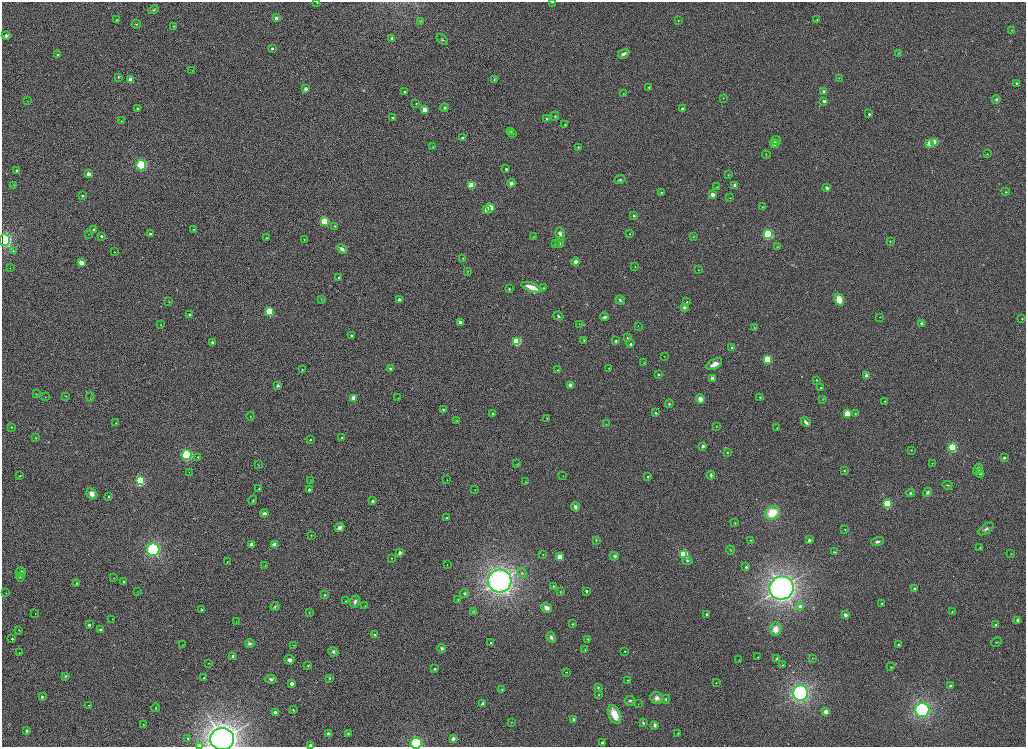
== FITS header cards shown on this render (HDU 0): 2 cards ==
NAXIS1  =                 2048
NAXIS2  =                 1489

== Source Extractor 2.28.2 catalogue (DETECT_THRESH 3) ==
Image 2048 x 1489 px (HDU 0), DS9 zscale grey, zoomed out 1/2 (1 PNG px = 2 x 2 image px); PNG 1028 x 749 px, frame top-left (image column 1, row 1489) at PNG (2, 2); each listed source drawn as its Kron ellipse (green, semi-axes under 4 px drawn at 4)
Background 1170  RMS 6.8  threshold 20.3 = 3 sigma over >= 5 px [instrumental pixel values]
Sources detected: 353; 2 cannot appear on this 1/2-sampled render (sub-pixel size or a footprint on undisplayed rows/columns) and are neither listed nor drawn; the other 351 listed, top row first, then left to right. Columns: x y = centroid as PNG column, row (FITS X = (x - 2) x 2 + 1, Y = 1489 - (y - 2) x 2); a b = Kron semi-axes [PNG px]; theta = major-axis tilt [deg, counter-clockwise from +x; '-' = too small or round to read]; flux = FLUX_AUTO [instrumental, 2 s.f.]
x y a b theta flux
317 2 2 1 - 930
552 2 2 1 - 790
153 10 5 4 - 1700
276 18 2 2 - 8100
116 20 4 3 - 1100
678 20 2 2 - 560
817 20 3 3 - 1100
420 21 4 3 - 1200
136 24 4 3 - 1400
173 26 2 2 - 560
1011 30 2 2 - 500
6 36 4 3 - 5000
392 39 2 2 - 8200
442 40 7 3 -43 1700
272 48 2 2 - 3000
899 53 3 2 - 550
57 54 3 3 - 1800
623 54 6 4 29 3900
192 70 2 2 - 440
118 77 3 2 - 1700
839 78 3 3 - 620
494 79 3 2 - 740
131 80 3 3 - 24000
1016 83 2 2 - 1900
649 87 2 2 - 1900
306 89 2 2 - 7300
824 91 3 2 - 3000
404 92 2 2 - 1600
623 94 2 2 - 570
723 98 2 1 - 390
996 99 4 4 - 1900
28 101 2 2 - 380
824 101 2 2 - 5900
416 103 2 2 - 1300
445 108 4 4 - 2200
137 109 2 2 - 2400
682 109 2 2 - 6400
424 110 3 3 - 29000
869 114 2 2 - 2200
555 116 4 3 - 1400
393 118 3 3 - 2300
547 119 2 2 - 1500
121 121 3 3 - 780
565 125 2 2 - 1100
511 131 3 2 - 840
513 134 3 2 - 810
462 138 3 3 - 2600
776 140 5 4 - 2200
934 142 3 3 - 54000
930 143 3 3 - 27000
774 144 4 4 - 8100
433 147 3 3 - 910
578 147 3 3 - 860
987 154 3 2 - 640
766 155 4 2 - 740
141 165 5 5 - 100000
506 169 2 2 - 2700
17 170 2 2 - 3000
88 174 3 3 - 14000
728 175 4 2 - 710
620 180 6 3 21 1700
511 183 4 4 - 3400
14 185 3 2 - 680
472 185 3 3 - 56000
735 186 3 2 - 11000
717 187 2 2 - 690
827 188 2 2 - 6200
661 192 3 2 - 1400
1006 192 3 2 - 1200
712 194 3 3 - 14000
82 195 2 2 - 2100
730 198 3 2 - 560
762 207 3 2 - 530
490 208 3 3 - 66000
486 209 3 3 - 12000
634 216 2 2 - 3700
325 221 3 3 - 110000
334 226 3 2 - 940
194 229 2 2 - 830
94 230 2 2 - 4300
89 234 2 2 - 390
150 234 2 2 - 4700
560 234 6 4 -78 5200
630 234 2 2 - 870
768 234 4 4 - 97000
101 236 2 2 - 4200
694 236 3 2 - 760
534 237 3 3 - 840
267 238 3 3 - 1400
4 240 6 5 - 160000
304 240 2 2 - 800
890 241 3 2 - 980
559 243 4 4 - 2300
555 244 3 2 - 800
777 247 3 2 - 610
342 249 5 3 - 4900
13 251 3 3 - 940
115 252 2 2 - 570
463 258 3 3 - 560
576 262 4 4 - 5800
81 263 3 3 - 25000
635 266 2 2 - 670
10 268 2 1 - 310
698 270 2 2 - 400
468 271 3 2 - 560
339 278 2 2 - 3800
532 287 11 4 -19 16000
544 288 3 3 - 810
509 289 2 2 - 1800
321 299 3 2 - 580
399 299 2 2 - 4400
839 299 6 5 - 18000
620 300 5 3 - 2000
169 302 2 2 - 600
687 302 3 2 - 1200
684 307 4 3 - 4400
270 311 3 3 - 96000
190 315 2 2 - 1500
558 316 5 3 - 2000
604 317 4 3 - 3100
880 317 2 1 - 540
1022 319 2 2 - 1200
460 322 2 2 - 10000
922 323 4 3 - 5100
579 324 3 2 - 590
161 325 2 1 - 630
638 326 2 2 - 370
754 327 4 2 - 850
351 335 2 2 - 2300
627 338 4 3 - 1200
584 340 3 3 - 980
517 341 3 3 - 120000
616 341 4 4 - 1900
212 343 2 2 - 6700
631 344 2 2 - 2900
732 347 2 2 - 2100
664 356 2 2 - 400
767 359 3 3 - 100000
644 363 2 2 - 500
714 364 8 5 30 9100
390 368 3 3 - 1800
609 368 3 2 - 740
302 369 2 2 - 1300
557 370 3 3 - 1100
659 374 2 2 - 2700
866 376 2 2 - 12000
712 378 3 2 - 16000
817 380 2 2 - 1200
278 385 2 2 - 5600
570 385 4 4 - 4700
821 387 3 3 - 920
36 394 4 2 - 770
66 396 3 2 - 610
45 397 2 2 - 480
90 397 4 3 - 1100
760 397 3 3 - 1200
354 398 3 3 - 29000
398 398 2 2 - 550
700 399 5 4 - 11000
823 399 4 3 - 1100
885 401 3 2 - 700
669 404 4 3 - 1300
443 409 3 3 - 1500
492 413 2 2 - 1700
656 413 2 2 - 2000
847 413 3 3 - 51000
855 413 3 2 - 820
251 416 4 2 - 700
547 418 2 2 - 640
457 420 3 3 - 880
806 422 5 3 - 4500
116 423 2 2 - 590
606 424 2 2 - 490
716 426 2 2 - 490
11 427 2 2 - 1000
777 428 3 3 - 800
342 437 2 2 - 940
36 438 2 2 - 700
310 439 2 2 - 1100
703 446 2 2 - 5500
953 447 3 3 - 160000
911 450 2 2 - 930
727 453 2 2 - 1100
187 455 5 5 - 120000
197 457 3 2 - 630
1004 458 2 2 - 3200
932 463 2 2 - 710
517 464 4 3 - 1100
259 465 3 2 - 900
978 469 6 4 60 5400
844 471 2 2 - 1200
189 472 2 1 - 350
980 473 4 4 - 2100
711 475 4 3 - 2300
20 476 2 2 - 1300
563 476 2 1 - 400
648 477 2 2 - 2200
310 480 3 2 - 660
447 480 2 2 - 610
140 481 4 3 - 210000
526 482 3 2 - 500
947 485 5 2 - 1100
259 489 2 2 - 1400
309 489 2 2 - 2800
475 490 2 2 - 440
927 492 5 3 - 3400
910 493 4 4 - 1800
92 494 6 5 - 7500
109 496 2 2 - 1700
253 500 4 2 - 1300
372 501 2 2 - 6200
887 504 3 3 - 120000
575 507 5 3 - 3500
264 513 4 3 - 3100
772 513 7 6 - 33000
447 518 2 2 - 1700
735 523 3 2 - 700
340 527 5 4 - 5400
845 529 2 2 - 840
986 529 9 4 37 4000
311 535 3 3 - 840
596 540 3 3 - 1700
750 540 2 2 - 1200
809 540 2 2 - 7900
877 542 6 4 19 3200
252 545 3 2 - 16000
274 545 3 3 - 23000
980 548 4 3 - 1100
153 550 6 6 - 160000
730 550 4 2 - 950
400 552 2 2 - 8000
834 552 4 3 - 1700
543 554 3 2 - 710
684 554 3 3 - 140000
1011 554 4 2 - 550
614 556 4 4 - 2500
560 557 3 3 - 33000
392 558 2 2 - 560
687 561 5 4 - 2300
227 562 2 2 - 540
447 564 2 2 - 420
265 565 2 2 - 560
746 567 2 2 - 2300
21 572 5 4 - 2500
522 573 5 4 - 2400
20 577 4 4 - 1800
114 578 2 1 - 370
123 581 2 2 - 970
500 581 12 11 - 500000
76 583 3 2 - 1700
553 586 2 2 - 1100
782 588 12 11 - 540000
915 589 2 2 - 7500
138 591 2 2 - 470
586 591 2 2 - 2800
561 592 3 2 - 820
6 593 2 1 - 360
464 593 4 4 - 1600
325 595 3 3 - 1300
458 599 2 2 - 640
346 601 2 2 - 510
355 601 6 5 - 3400
882 603 2 2 - 1200
365 606 2 2 - 650
275 607 4 3 - 1800
801 607 3 3 - 13000
546 608 5 5 - 5800
201 610 3 2 - 1300
474 611 3 2 - 560
952 612 2 2 - 540
309 613 2 2 - 580
35 614 2 2 - 300
707 614 2 2 - 4300
845 615 4 3 - 4700
112 619 2 1 - 380
1017 620 4 3 - 3000
236 622 2 2 - 380
573 624 3 3 - 840
996 624 2 2 - 2800
89 625 2 2 - 4000
776 629 6 6 - 11000
19 630 3 2 - 740
100 630 2 2 - 5800
375 635 3 2 - 1800
551 637 5 4 - 4300
12 639 3 2 - 2000
588 639 3 2 - 860
997 642 5 2 - 1000
491 643 2 2 - 1700
250 644 5 4 - 3900
182 645 2 1 - 330
293 645 3 2 - 540
898 645 4 3 - 1900
442 648 4 3 - 3100
585 650 3 2 - 730
625 651 2 2 - 1500
333 652 5 4 - 4000
19 653 2 2 - 550
233 656 2 2 - 8300
758 657 2 2 - 820
777 658 3 3 - 1500
813 658 2 1 - 450
289 660 5 4 - 5200
739 660 2 2 - 390
209 663 3 2 - 580
308 665 2 2 - 1600
783 665 2 2 - 570
891 667 3 3 - 840
434 669 3 3 - 1900
566 672 2 2 - 660
65 676 4 3 - 1600
204 678 2 2 - 1400
329 678 3 3 - 1400
271 679 6 4 -6 2700
628 680 3 2 - 690
716 683 2 2 - 660
292 684 2 2 - 9600
950 686 2 2 - 5800
598 687 4 4 - 1700
502 689 3 2 - 570
800 693 7 7 - 260000
599 695 3 3 - 1000
42 697 2 2 - 3700
657 698 6 6 - 5600
666 699 4 3 - 1300
630 701 5 5 - 2300
483 704 2 2 - 12000
638 704 2 2 - 380
88 705 2 2 - 630
156 708 4 3 - 1000
293 710 2 2 - 1500
922 710 7 7 - 220000
275 712 2 2 - 5800
826 712 3 3 - 20000
614 714 10 6 -66 24000
574 719 4 3 - 3900
511 722 3 2 - 410
643 723 4 4 - 2200
143 725 2 2 - 510
655 725 4 3 - 4100
27 731 4 3 - 2300
328 733 2 2 - 6000
678 733 3 2 - 750
348 734 2 2 - 1100
188 738 2 2 - 1100
453 738 2 2 - 8400
222 739 12 11 - 660000
416 743 5 5 - 120000
602 743 2 2 - 3000
200 746 2 2 - 7900
311 746 2 2 - 14000
At the frame edge (FLAGS 8, measured only in part): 7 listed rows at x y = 317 2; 552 2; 4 240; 222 739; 416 743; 200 746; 311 746
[2 sub-pixel or undisplayed-footprint detections neither listed nor drawn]